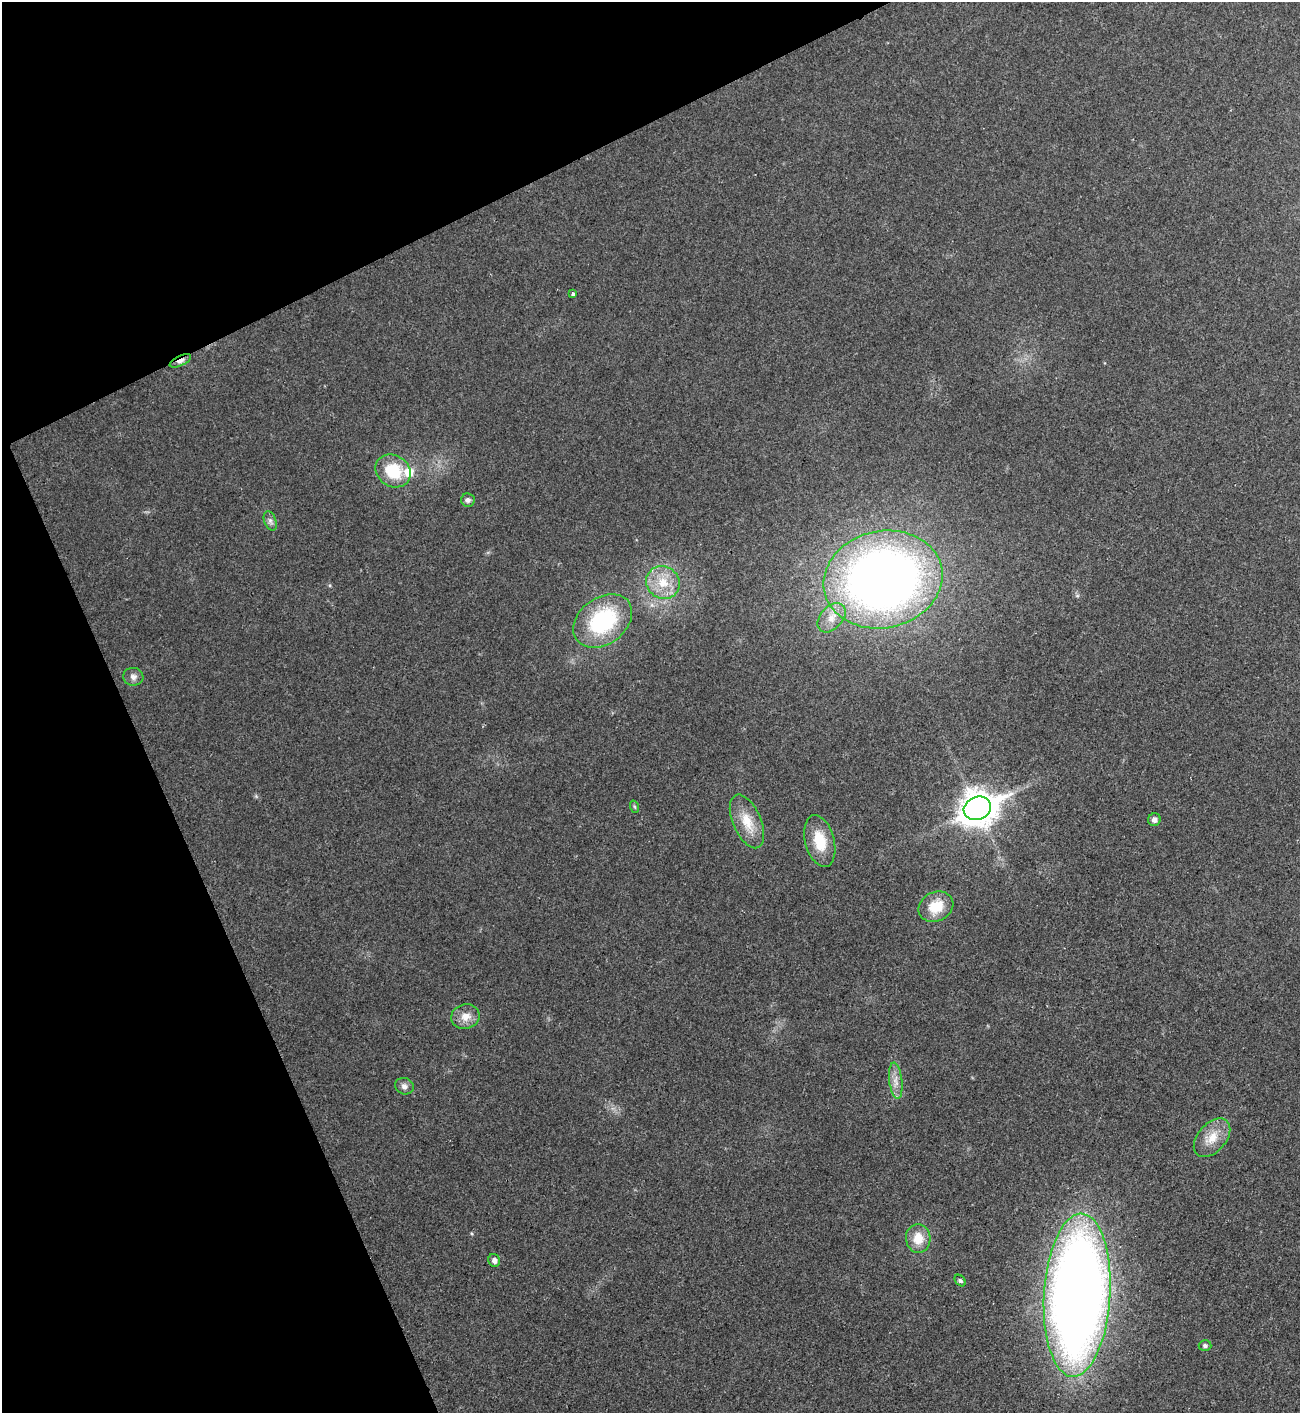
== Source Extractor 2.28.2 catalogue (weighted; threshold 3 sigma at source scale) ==
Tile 5 of 4 x 4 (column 1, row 2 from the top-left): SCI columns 155-1452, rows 2825-4235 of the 5633 x 5646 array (HDU 1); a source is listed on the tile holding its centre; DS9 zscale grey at full resolution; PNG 1302 x 1415 px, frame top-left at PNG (2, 2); each listed source drawn as its Kron ellipse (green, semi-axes under 4 px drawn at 4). Shown black and unused: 23% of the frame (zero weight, under 2 of 3 exposures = <1% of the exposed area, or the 3 px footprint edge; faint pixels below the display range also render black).
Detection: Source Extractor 2.28.2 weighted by HDU 2 'WHT'; one run over the whole footprint, this tile lists its part. Background 0.0477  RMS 0.0075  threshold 0.0339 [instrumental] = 3 sigma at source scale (4.5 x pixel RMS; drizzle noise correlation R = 1.50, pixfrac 1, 0.05/0.05 arcsec/px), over >= 5 px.
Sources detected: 26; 1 inside a brighter listed object's ellipse — not listed separately; the other 25 listed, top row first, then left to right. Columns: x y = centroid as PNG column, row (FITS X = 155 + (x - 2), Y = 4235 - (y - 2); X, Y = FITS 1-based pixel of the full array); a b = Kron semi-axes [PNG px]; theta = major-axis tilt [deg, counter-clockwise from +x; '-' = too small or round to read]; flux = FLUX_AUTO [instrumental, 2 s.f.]
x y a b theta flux
573 294 3 3 - 3.8
180 361 12 5 26 3.9
393 471 18 15 -33 28
468 500 7 6 - 2.6
270 521 10 6 -70 2.6
883 579 60 48 12 640
663 582 17 16 - 17
832 618 17 11 48 9.4
603 621 32 23 36 73
133 677 10 9 - 3.4
635 807 6 4 -71 1.1
977 808 14 11 24 1400
1154 820 6 6 - 3.3
747 821 28 14 -66 17
820 841 26 14 -75 22
936 907 18 14 27 18
465 1017 14 12 10 8.7
896 1081 18 6 -83 6.1
404 1086 9 8 - 3.4
1212 1138 22 14 49 14
918 1238 14 12 -86 13
494 1260 6 5 - 3.2
960 1281 6 4 -48 1.5
1077 1295 82 33 87 1000
1205 1346 6 5 - 1.7
Overlapping masked pixels (flux is a lower limit): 1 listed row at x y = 180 361